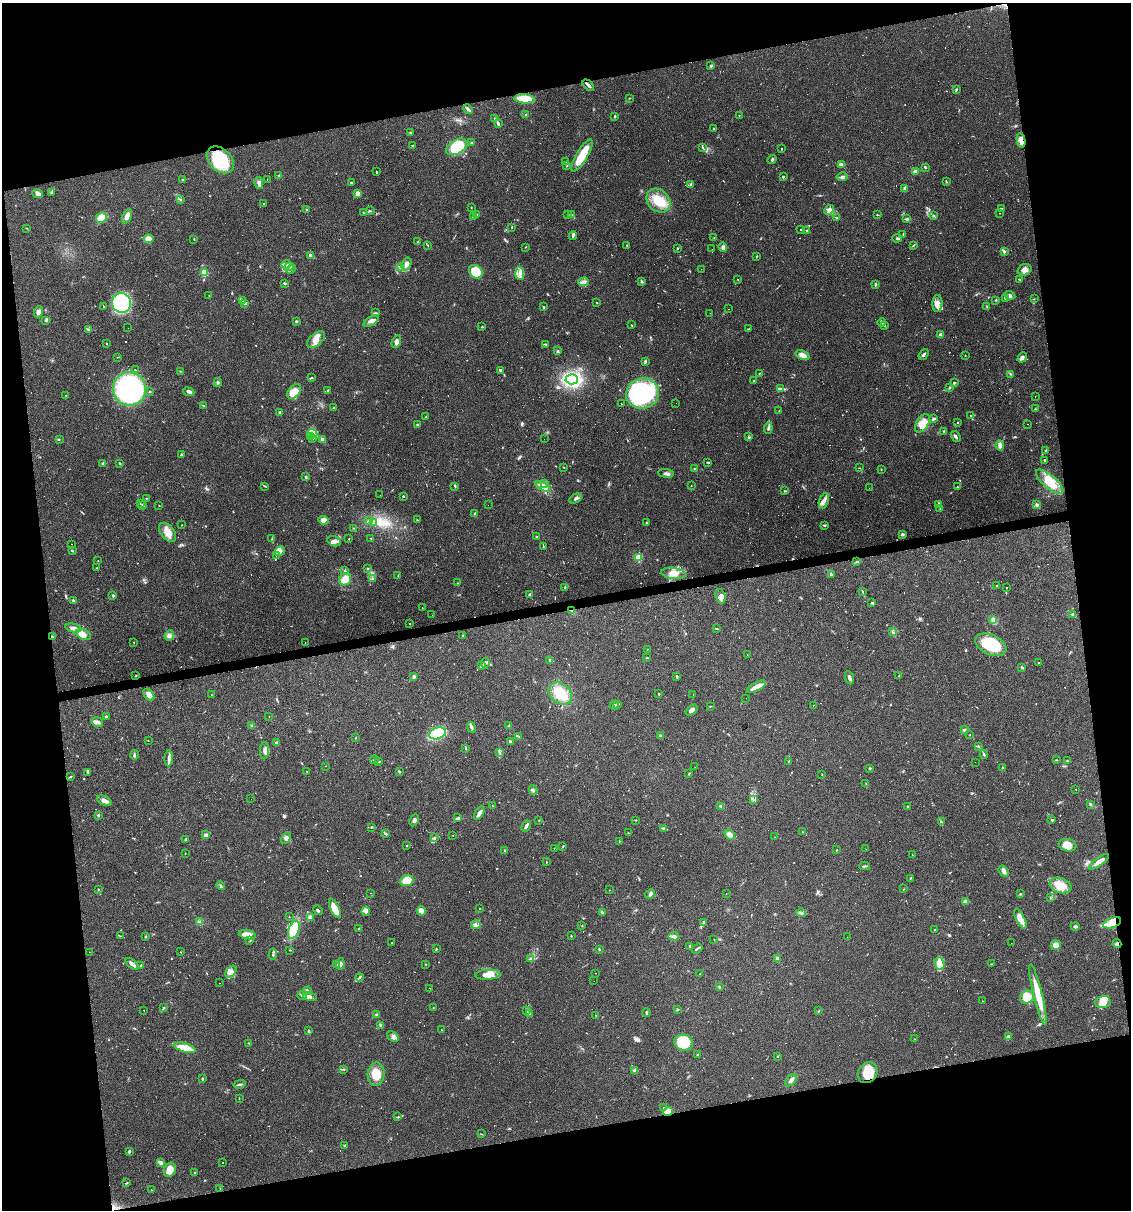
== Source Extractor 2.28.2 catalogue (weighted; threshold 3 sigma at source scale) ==
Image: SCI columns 67-4582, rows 1-4832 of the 4603 x 4832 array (HDU 1 of 3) = the unmasked area's bounding box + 8 px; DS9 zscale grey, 4 x 4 block average (1 PNG px = mean of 4 x 4 image px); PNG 1133 x 1212 px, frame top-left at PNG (2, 3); each listed source drawn as its Kron ellipse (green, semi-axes under 4 px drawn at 4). Shown black and unused: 23% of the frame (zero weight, under 2 of 3 exposures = <1% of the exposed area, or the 3 px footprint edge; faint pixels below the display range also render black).
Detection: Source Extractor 2.28.2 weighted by HDU 2 'WHT'. Background 0.0829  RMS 0.0064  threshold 0.0286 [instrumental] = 3 sigma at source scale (4.5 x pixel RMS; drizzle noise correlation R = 1.50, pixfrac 1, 0.0396/0.0396 arcsec/px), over >= 5 px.
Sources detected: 846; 7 too faint to see at this stretch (4 x 4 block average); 2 inside a brighter object's white glare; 139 cosmic-ray / hot-pixel residue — neither listed nor drawn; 15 coinciding with a brighter row at this scale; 41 inside a brighter listed object's ellipse — not listed separately; of the other 642, all 500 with FLUX_AUTO >= 1.38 (the completeness limit of this list) listed and drawn (142 fainter detections not listed), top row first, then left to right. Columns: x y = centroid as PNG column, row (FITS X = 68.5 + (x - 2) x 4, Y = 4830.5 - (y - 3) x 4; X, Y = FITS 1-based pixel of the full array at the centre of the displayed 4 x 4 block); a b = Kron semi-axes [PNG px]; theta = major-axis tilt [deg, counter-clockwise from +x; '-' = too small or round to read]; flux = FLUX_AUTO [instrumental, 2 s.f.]
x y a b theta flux
711 66 3 3 - 5.4
588 85 7 2 -44 15
956 89 3 2 - 3.1
630 98 2 2 - 1.6
524 99 10 4 -5 96
468 109 5 2 - 12
526 115 3 2 - 4.5
739 115 2 2 - 2
615 116 2 2 - 4.2
495 119 3 2 - 2.8
498 124 3 2 - 8
714 129 2 2 - 3.1
410 133 3 2 - 7.1
1021 140 7 4 -79 26
472 142 3 2 - 3.6
413 146 2 2 - 4.7
457 147 11 7 30 200
702 147 2 2 - 2.8
782 149 2 2 - 2
582 156 18 5 60 100
772 159 5 2 - 5.2
220 160 15 11 -44 210
566 162 2 2 - 2.1
841 164 4 3 - 6.3
567 166 2 2 - 2.1
925 167 3 2 - 3.9
915 171 4 3 - 7.7
376 172 3 2 - 2.8
279 176 2 2 - 2
783 177 2 2 - 14
842 177 5 3 - 7.8
182 179 2 2 - 3
267 179 2 2 - 13
351 182 2 2 - 2.8
946 182 3 2 - 3
259 183 6 3 -77 14
690 185 2 2 - 3
905 189 3 2 - 23
52 192 3 2 - 3.4
37 194 6 4 -23 11
358 194 3 3 - 17
180 200 3 2 - 2.6
658 201 13 10 -44 90
263 204 2 2 - 3.5
471 207 2 2 - 1.6
1001 208 4 2 - 2.2
307 209 3 2 - 4.1
829 210 5 4 - 17
370 211 2 2 - 1.4
363 213 2 2 - 1.4
1000 213 2 2 - 2.4
477 215 3 2 - 2.6
568 215 3 2 - 3
571 215 3 2 - 4.1
877 215 2 2 - 2.8
933 215 2 2 - 1.6
127 216 8 3 65 23
473 217 4 2 - 5.5
837 217 3 2 - 2.2
101 218 6 4 47 48
907 219 4 3 - 5.1
512 227 2 2 - 2.8
27 228 2 2 - 1.9
801 230 2 2 - 2
807 230 3 2 - 3.2
903 234 3 2 - 2.2
573 236 5 2 - 6.8
714 238 2 2 - 1.5
897 238 5 3 - 8.1
148 239 5 4 - 28
194 239 3 2 - 1.9
418 242 4 2 - 3.7
428 245 3 2 - 1.8
627 245 3 2 - 2.2
913 245 3 2 - 2.4
525 247 2 2 - 2.1
723 247 5 3 - 17
678 248 2 2 - 1.9
712 249 2 2 - 3.1
1004 251 3 3 - 7.6
311 255 2 2 - 31
756 256 2 2 - 1.4
286 264 5 2 - 9
406 264 7 4 69 19
289 267 4 2 - 6.2
400 267 2 2 - 2.9
291 269 5 2 - 6.9
701 269 2 2 - 2.1
1025 270 7 5 19 21
476 272 7 6 - 110
204 273 2 2 - 180
520 273 7 3 -86 14
738 279 2 2 - 1.4
1019 279 4 2 - 2.9
642 281 3 3 - 5.3
583 282 5 4 - 13
285 283 2 2 - 4.9
875 284 3 2 - 6.5
1010 295 5 3 - 9.6
209 296 3 2 - 2
1006 299 4 2 - 4.9
1034 299 2 2 - 1.6
243 300 3 3 - 6.5
996 300 2 2 - 2.7
122 303 10 9 - 350
245 303 4 3 - 11
597 303 2 2 - 1.9
937 303 8 5 88 26
104 307 3 2 - 2
543 307 3 2 - 3.1
987 307 3 2 - 3
729 309 2 2 - 3.4
38 312 5 4 - 18
376 313 3 2 - 4.3
710 313 2 2 - 4.6
46 320 3 2 - 4.8
296 321 3 2 - 3.9
371 321 8 3 33 15
882 322 4 2 - 4.5
631 325 2 2 - 2
885 326 3 2 - 3
482 327 2 2 - 2.9
128 328 2 2 - 5
88 329 3 2 - 3.8
749 329 2 2 - 2
941 335 3 2 - 10
316 340 10 6 41 32
396 342 6 4 64 14
107 344 3 2 - 2.2
546 344 2 2 - 1.6
558 351 3 2 - 4.5
924 354 6 2 54 8.6
802 355 7 4 -23 25
965 355 2 2 - 1.7
117 357 2 2 - 1.4
1022 357 5 3 - 13
645 361 4 2 - 5.2
135 370 2 2 - 52
500 370 2 2 - 21
181 371 2 2 - 1.6
760 373 3 2 - 2.5
1011 374 2 2 - 2.1
312 378 2 2 - 3
572 379 6 5 - 490
754 381 3 2 - 2.7
218 382 4 2 - 5.2
954 383 2 2 - 6.2
781 388 4 2 - 8.5
950 388 3 2 - 2.9
129 389 17 16 - 680
328 390 3 2 - 6
294 391 8 5 47 75
150 392 2 2 - 3.1
189 392 5 3 - 14
642 393 16 15 - 660
66 395 2 2 - 1.4
1035 396 2 2 - 2.7
676 403 2 2 - 1.4
621 404 2 2 - 5.4
204 405 2 2 - 2.2
334 407 3 2 - 2.6
1035 409 3 2 - 2.2
779 411 2 2 - 2.1
280 412 3 2 - 7.7
970 415 2 2 - 1.9
426 416 3 2 - 1.8
934 419 3 2 - 8.2
922 423 10 6 59 53
958 423 2 2 - 2.6
1028 424 2 2 - 3.6
417 425 2 2 - 9.7
768 428 6 3 83 8.7
944 431 2 2 - 1.9
312 434 5 3 - 13
311 436 3 2 - 5
749 437 3 2 - 3.9
956 437 6 2 -55 9.4
59 439 3 2 - 2.6
313 439 3 2 - 3.4
544 439 2 2 - 1.8
322 440 3 2 - 19
1000 445 5 3 - 20
1046 450 3 2 - 3.4
181 455 3 2 - 4
1045 460 2 2 - 4.2
707 462 3 2 - 2.2
103 463 3 3 - 7.2
120 463 2 2 - 4.1
563 467 2 2 - 1.7
694 468 2 2 - 1.6
860 468 2 2 - 1.5
881 469 2 2 - 2.2
666 473 8 2 -6 10
306 477 3 2 - 4.6
1050 482 17 6 -40 91
545 483 2 2 - 2.2
691 485 2 2 - 1.4
265 486 2 2 - 2.4
455 486 4 2 - 3.3
543 486 8 3 -25 32
958 487 3 2 - 2.8
869 488 2 2 - 1.4
785 491 3 2 - 3.3
380 495 2 2 - 1.7
403 496 2 2 - 11
146 498 2 2 - 1.8
576 499 7 3 27 12
824 501 8 4 69 17
140 504 2 2 - 2.6
938 504 3 2 - 2.6
143 505 2 2 - 2.8
488 505 2 2 - 6.6
1037 505 4 3 - 7.6
159 506 2 2 - 1.8
940 509 2 2 - 2.3
475 513 2 2 - 5.3
323 520 5 3 - 29
417 520 3 2 - 1.9
369 521 2 2 - 3.4
373 523 2 2 - 2.1
646 523 3 2 - 3.3
182 525 2 2 - 1.7
825 525 3 2 - 3.9
354 528 3 2 - 2.7
168 532 11 6 -51 40
902 534 3 2 - 9.9
536 537 3 2 - 3.9
371 538 2 2 - 3.1
272 539 2 2 - 1.5
349 539 2 2 - 1.5
334 541 7 5 -13 16
72 544 2 2 - 2.8
543 546 3 2 - 2.3
72 551 3 2 - 3.6
280 551 6 4 30 16
276 556 2 2 - 1.8
639 557 2 2 - 200
98 561 2 2 - 2
857 562 3 2 - 2.8
97 568 2 2 - 2.9
367 568 2 2 - 2.5
344 570 2 2 - 2.2
673 573 12 5 -8 35
831 575 3 2 - 9.8
398 576 2 2 - 1.6
345 579 6 5 - 39
372 579 3 2 - 4.1
457 583 2 2 - 1.9
996 585 2 2 - 2.2
565 587 2 2 - 3.1
1007 587 2 2 - 3
862 591 4 2 - 3.3
530 594 4 2 - 5.4
113 596 3 2 - 5
721 596 7 5 -73 18
74 600 2 2 - 3.2
871 603 3 2 - 2.7
422 608 2 2 - 2.6
572 611 3 2 - 4.1
1073 614 3 3 - 13
432 615 2 2 - 1.5
993 620 4 4 - 13
410 624 2 2 - 2
73 628 8 4 -12 18
716 629 3 2 - 2.3
892 632 2 2 - 1.8
83 634 8 5 -26 33
169 635 5 4 - 12
52 636 3 2 - 4.6
463 636 3 2 - 3.5
134 642 2 2 - 1.6
305 642 2 2 - 2.4
991 645 16 10 -23 180
647 649 2 2 - 40
747 655 2 2 - 3.2
647 658 3 2 - 2.9
549 660 3 2 - 4.4
485 663 5 3 - 5.9
1038 663 2 2 - 1.8
481 666 3 2 - 4
1022 667 3 2 - 3.2
136 676 2 2 - 2.4
898 676 3 2 - 2.2
414 677 4 2 - 8.8
677 677 3 2 - 5.9
849 678 7 3 -68 12
756 687 11 4 29 31
560 694 13 9 -40 88
659 694 2 2 - 4.8
693 694 2 2 - 3
149 695 7 4 -52 31
211 695 2 2 - 1.6
746 698 2 2 - 1.8
618 704 3 2 - 7.9
614 705 4 3 - 5.8
813 705 2 2 - 3.8
710 706 2 2 - 2.1
692 710 7 4 41 20
106 717 2 2 - 9.1
269 717 2 2 - 2.4
97 722 6 4 -12 14
251 726 2 2 - 2.3
509 726 3 2 - 4.5
471 727 5 3 - 7.4
964 730 2 2 - 7.1
438 733 8 5 19 240
970 735 2 2 - 5.5
661 736 3 2 - 5.2
519 737 4 2 - 4
356 738 2 2 - 2.1
148 740 2 2 - 10
510 742 3 2 - 9.3
276 743 3 3 - 5.8
978 746 4 2 - 3.4
466 748 3 2 - 3
265 751 9 4 87 17
500 753 3 2 - 4
984 754 4 2 - 4.6
134 755 5 2 - 6.3
169 758 8 3 87 13
374 760 4 2 - 2.6
1056 760 3 2 - 2.6
789 761 3 2 - 4.6
1068 761 3 2 - 2.5
379 762 3 2 - 2.9
975 762 2 2 - 16
326 766 2 2 - 7
695 767 2 2 - 1.6
870 768 2 2 - 12
1002 768 3 2 - 3.4
399 771 3 2 - 3.6
88 772 4 2 - 4.5
307 772 2 2 - 6.1
689 774 4 2 - 2.8
822 774 2 2 - 1.8
71 777 3 2 - 2.2
866 784 2 2 - 1.5
1076 789 2 2 - 1.5
533 790 5 3 - 7.5
251 799 2 2 - 1.5
754 800 2 2 - 2.2
104 801 8 4 -25 21
1090 804 3 2 - 2.7
493 806 3 2 - 1.7
721 806 3 2 - 5.7
907 806 2 2 - 3.1
479 813 8 3 61 15
98 815 2 2 - 17
458 818 3 3 - 5
414 820 6 3 63 9.6
539 820 2 2 - 1.6
636 820 2 2 - 1.4
1052 820 2 2 - 9
941 822 2 2 - 5.3
526 826 6 3 62 10
372 827 3 2 - 3.3
664 828 3 2 - 4.7
803 832 2 2 - 1.4
628 833 2 2 - 2.5
385 834 4 2 - 5.8
206 835 3 3 - 11
453 835 2 2 - 6
730 835 6 4 -35 18
775 837 2 2 - 1.7
286 838 6 3 57 8.8
434 838 3 2 - 3.5
186 839 3 2 - 6.6
619 841 2 2 - 1.5
407 845 2 2 - 2.1
1067 845 9 6 -13 44
563 846 3 2 - 1.8
554 848 2 2 - 1.4
866 849 2 2 - 1.4
505 850 3 2 - 3
837 850 3 2 - 2.5
185 853 2 2 - 1.8
912 855 2 2 - 1.5
546 862 3 2 - 1.7
1099 862 11 3 36 29
865 866 5 2 - 5
1004 871 6 3 -52 14
910 878 2 2 - 2.3
407 881 7 5 20 77
221 885 4 2 - 6.1
1060 885 11 7 -20 75
98 889 2 2 - 2.6
904 889 2 2 - 1.8
609 890 2 2 - 1.9
370 893 2 2 - 1.6
726 893 2 2 - 35
650 894 5 2 - 6.6
1020 894 3 2 - 4
1050 898 2 2 - 1.7
965 902 4 3 - 16
479 908 2 2 - 1.5
335 909 10 4 -65 64
318 910 5 2 - 4.9
366 911 5 3 - 7.5
421 911 5 3 - 30
602 913 4 2 - 3.4
801 913 5 3 - 8.6
289 917 2 2 - 1.6
310 917 3 3 - 14
1020 919 11 4 -64 37
199 922 3 2 - 5.4
704 923 3 2 - 2.3
1112 923 9 5 21 140
476 924 5 2 - 6.4
582 925 2 2 - 1.6
1075 926 4 3 - 7
359 928 3 2 - 2.5
294 930 9 5 69 140
934 930 2 2 - 1.9
247 935 8 4 -11 37
120 936 2 2 - 2.1
146 936 3 2 - 3.2
571 936 2 2 - 2.4
674 937 5 3 - 13
847 937 2 2 - 1.5
714 939 2 2 - 1.4
250 940 3 2 - 3.1
392 943 2 2 - 2
1011 943 2 2 - 9.9
1117 944 4 3 - 6.8
1056 945 5 5 - 23
689 946 4 2 - 1.9
436 949 2 2 - 2.9
599 949 3 2 - 4.2
697 949 6 2 38 5.5
290 950 2 2 - 1.9
89 952 2 2 - 1.6
180 952 2 2 - 1.9
273 954 5 2 - 6.4
530 959 3 2 - 3.5
777 959 4 3 - 11
132 964 7 3 -38 14
336 964 3 2 - 5.7
340 964 5 3 - 11
426 964 2 2 - 1.8
940 964 6 4 -69 66
991 964 2 2 - 1.9
141 966 2 2 - 7.7
231 972 7 4 49 18
596 973 2 2 - 9.5
700 974 3 2 - 3.2
488 975 12 5 3 44
360 977 4 2 - 5.7
594 981 2 2 - 2.1
220 983 2 2 - 2.3
719 986 2 2 - 3.8
430 988 2 2 - 1.8
307 991 4 3 - 7.7
302 995 5 2 - 4.2
1038 995 31 4 -76 100
310 996 7 4 -13 17
1027 997 7 6 - 71
982 1001 2 2 - 1.4
1103 1002 8 5 14 38
163 1008 3 2 - 3.3
433 1008 2 2 - 2.4
678 1009 2 2 - 1.5
144 1010 2 2 - 370
526 1011 2 2 - 1.8
818 1011 3 2 - 1.6
646 1013 4 2 - 7.3
377 1014 3 2 - 3.3
530 1014 3 2 - 2.4
596 1015 2 2 - 2.1
381 1025 3 2 - 8.6
441 1029 2 2 - 1.8
309 1031 3 2 - 5.8
393 1036 6 2 -39 9.1
1008 1037 3 2 - 10
914 1039 2 2 - 1.6
249 1043 2 2 - 2.2
684 1043 9 8 - 140
185 1048 11 4 -17 54
697 1055 2 2 - 2.8
777 1057 2 2 - 2.3
344 1069 3 2 - 2.8
635 1070 4 3 - 11
868 1073 11 9 52 83
376 1074 12 8 84 69
202 1079 3 2 - 4.5
791 1080 7 3 46 15
240 1084 6 2 13 7.3
239 1099 3 2 - 1.7
663 1107 2 2 - 8
668 1111 5 3 - 61
398 1117 2 2 - 2
481 1134 4 2 - 2
345 1145 2 2 - 1.6
129 1151 3 2 - 7.4
160 1162 4 2 - 23
223 1163 2 2 - 1.7
170 1170 7 5 65 39
194 1172 2 2 - 2
127 1183 3 2 - 3.4
220 1189 2 2 - 2.1
151 1190 2 2 - 3.5
Overlapping masked pixels (flux is a lower limit): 7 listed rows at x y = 1021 140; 572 611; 52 636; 1112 923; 1117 944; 868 1073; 668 1111
Diffuse or blended objects may show on this block-average render without a row.